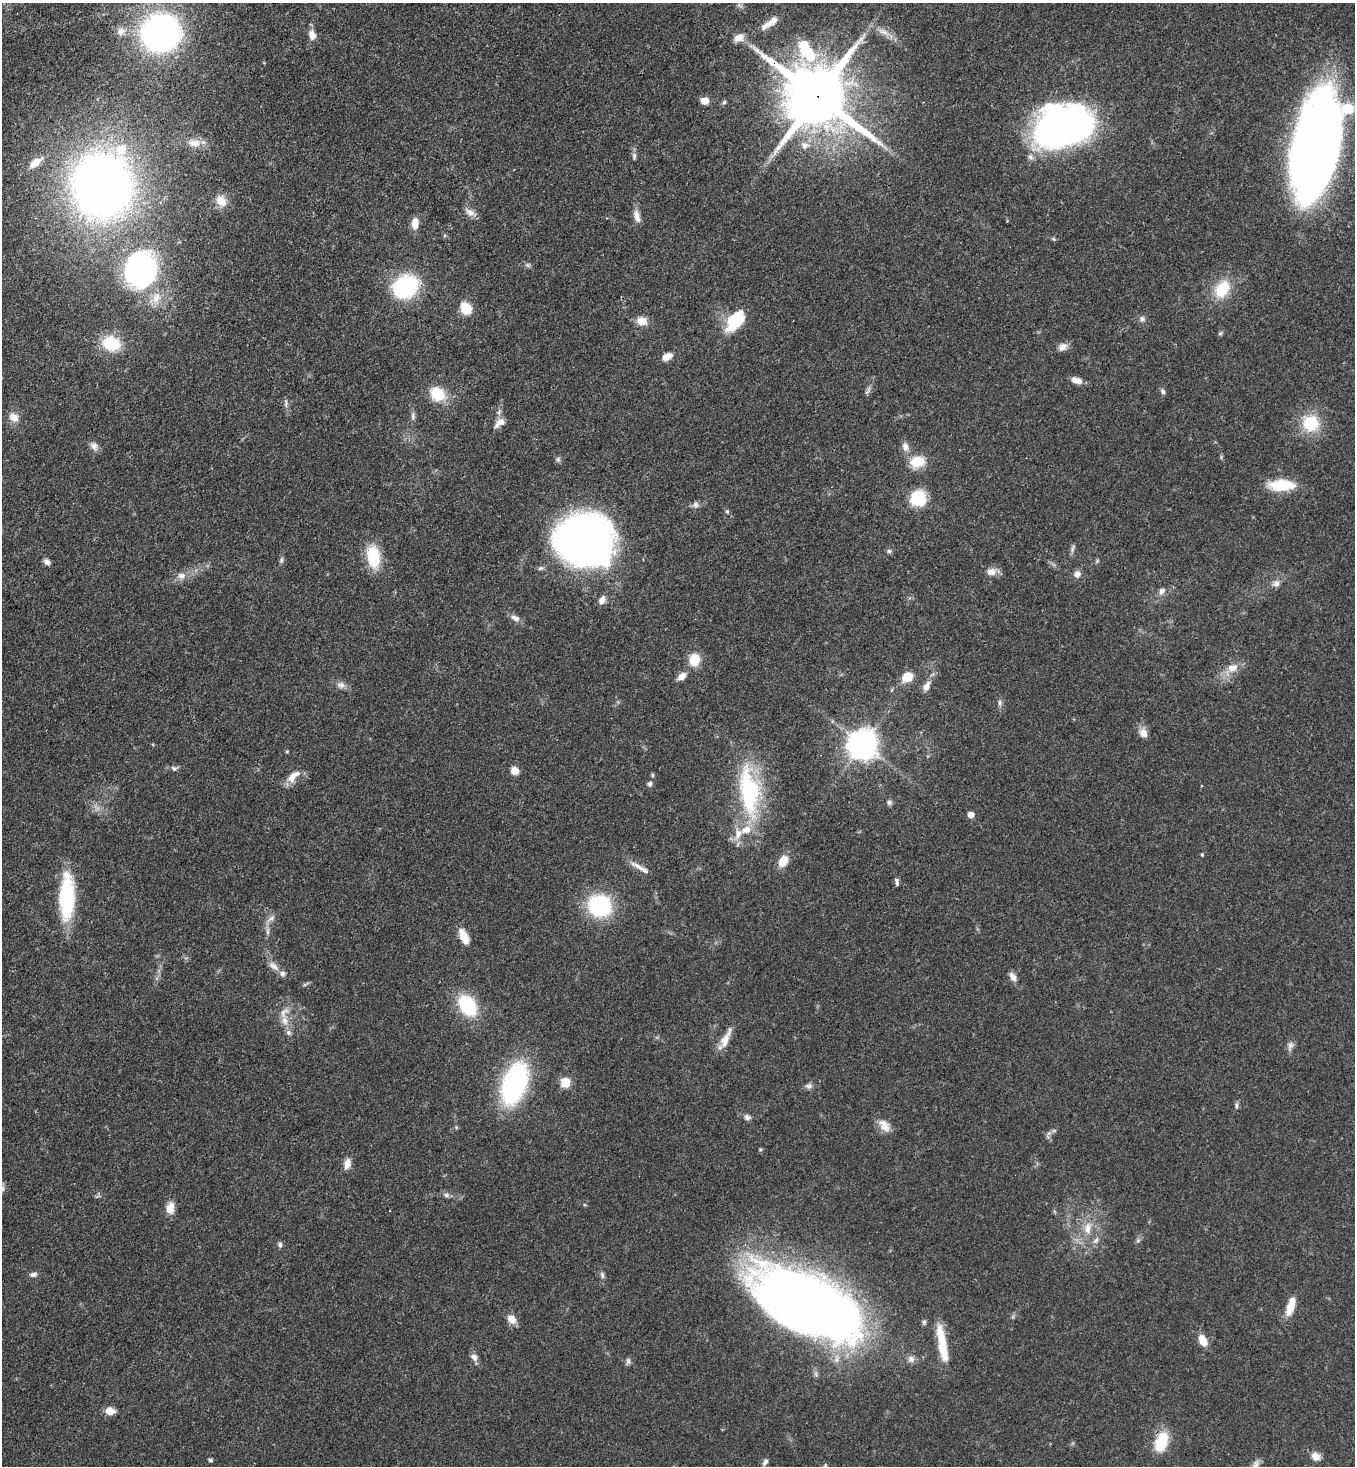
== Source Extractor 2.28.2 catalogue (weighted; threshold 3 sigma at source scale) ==
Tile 11 of 4 x 4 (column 3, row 3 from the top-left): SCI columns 3068-4420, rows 1524-2987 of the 5996 x 5974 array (HDU 1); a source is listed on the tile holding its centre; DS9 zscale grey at full resolution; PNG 1357 x 1468 px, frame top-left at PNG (2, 3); no overlay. Shown black and unused: <1% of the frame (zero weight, under 3 of 4 exposures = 7% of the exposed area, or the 3 px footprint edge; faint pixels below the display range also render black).
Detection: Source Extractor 2.28.2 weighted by HDU 2 'WHT'; one run over the whole footprint, this tile lists its part. Background 0.0681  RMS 0.0035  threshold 0.0158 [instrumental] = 3 sigma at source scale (4.5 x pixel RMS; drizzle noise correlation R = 1.50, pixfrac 1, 0.05/0.05 arcsec/px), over >= 5 px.
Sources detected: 142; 11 inside a brighter listed object's ellipse — not listed separately; the other 131 listed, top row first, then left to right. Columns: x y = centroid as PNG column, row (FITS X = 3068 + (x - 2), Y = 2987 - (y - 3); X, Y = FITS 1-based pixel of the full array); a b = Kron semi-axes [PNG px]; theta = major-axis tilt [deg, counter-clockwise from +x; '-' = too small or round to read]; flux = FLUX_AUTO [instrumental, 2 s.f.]
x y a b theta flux
770 23 15 9 41 2.4
121 31 12 11 - 2.9
883 32 16 7 -22 2.9
161 33 24 23 - 170
312 35 13 8 -77 3
739 38 13 9 23 3
817 96 22 17 -47 3700
704 101 7 6 - 3.9
724 102 5 5 - 0.66
1063 126 41 29 8 200
194 143 17 10 2 3.8
805 145 12 9 3 2.7
1316 148 87 35 78 410
634 156 9 5 89 1
35 163 20 8 37 4.3
102 185 51 46 -82 260
221 201 16 12 -51 4.4
470 212 14 8 -32 2.3
637 216 17 7 -76 2.7
415 223 12 7 87 3.8
1054 239 6 4 -70 0.44
528 265 7 6 - 0.78
141 269 36 31 59 75
405 287 21 16 38 44
1222 289 24 17 55 11
156 298 17 12 64 5.2
466 308 12 10 -61 7.8
1142 319 8 7 - 1.1
642 321 13 10 -11 3.7
735 321 26 15 53 15
1220 333 6 5 - 0.59
111 343 21 17 -14 12
1062 347 12 9 35 2.3
667 357 12 7 27 3.1
1076 380 12 6 -20 3.1
1163 391 7 5 -58 0.94
867 392 8 5 44 0.84
437 394 21 17 -42 8.8
286 404 11 4 84 1
413 416 12 4 -90 1.1
14 417 13 11 -39 3.4
499 423 16 8 40 2.6
1311 423 22 21 - 13
94 446 12 9 -41 1.9
905 447 13 8 -77 2.3
558 460 8 6 -76 0.86
917 462 15 11 13 9.4
1282 485 33 13 2 12
918 498 14 12 -70 19
695 504 9 7 -46 1.2
727 511 6 5 - 0.53
586 540 52 46 -11 190
1072 548 12 5 70 1
889 551 6 6 - 0.74
373 557 20 11 -81 17
281 560 7 5 62 0.71
47 562 8 6 -44 1.6
991 572 14 10 15 2.7
1077 574 8 8 - 2
181 576 11 9 -11 2.2
1276 583 11 9 17 1.8
1162 591 9 7 64 1.6
602 600 10 7 66 2.2
515 618 12 7 -23 1.9
694 660 13 11 76 7.8
1233 668 15 11 15 4
682 676 10 7 38 2.7
907 677 8 7 - 8.5
341 685 11 9 -10 1.9
927 686 14 8 63 2.5
1000 703 10 4 -86 0.98
1143 733 12 10 -60 2.8
863 745 9 9 - 550
287 751 5 3 - 0.31
174 768 8 6 -27 0.98
514 771 8 7 - 3.2
652 775 6 4 -89 0.47
293 776 21 10 45 4
650 784 6 5 - 1.1
749 791 64 24 -82 40
889 802 6 6 - 1.1
971 815 5 5 - 4
1202 855 4 3 - 0.44
783 861 12 9 61 5.3
638 866 24 6 -30 2.7
897 882 10 5 -82 0.9
67 898 45 15 88 30
600 906 24 21 -30 32
271 918 12 5 30 1.5
268 932 9 4 90 1
464 937 19 9 -65 5.2
273 966 17 8 -39 2.6
1012 977 11 7 -58 2.1
305 984 7 4 20 0.61
467 1006 18 12 -55 27
284 1012 18 10 51 3.4
288 1032 8 7 - 1.1
725 1039 30 9 66 4.4
1290 1046 14 7 75 1.6
565 1082 6 5 - 19
515 1083 29 17 71 81
808 1086 11 6 -9 1.2
1237 1106 7 4 -86 0.8
747 1117 9 7 -22 1.3
884 1123 17 9 -23 2.9
1049 1133 7 5 43 0.93
347 1163 14 8 76 2.6
446 1195 8 6 -12 1.1
170 1208 15 10 80 3.6
1088 1228 18 10 83 4.8
1096 1240 9 7 45 1.5
1138 1240 6 5 - 0.73
280 1245 7 6 - 0.92
33 1274 10 6 12 1.3
602 1275 8 6 -76 1
808 1303 80 37 -28 520
1291 1306 22 8 71 6.1
511 1319 12 9 -45 3.3
924 1322 7 5 89 0.75
1203 1340 13 8 -64 4.4
942 1344 43 9 -80 12
474 1357 11 8 -55 1.8
911 1359 10 9 - 1.8
628 1361 9 6 80 0.97
110 1411 11 9 -13 3
1161 1442 20 11 71 13
1315 1456 10 8 -37 3.1
210 1460 4 4 - 0.84
765 1462 10 6 55 1.2
1256 1465 15 7 80 1.7
825 1466 11 5 62 0.9
Overlapping masked pixels (flux is a lower limit): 3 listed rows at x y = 817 96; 808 1303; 1161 1442
Isophote crosses this tile's border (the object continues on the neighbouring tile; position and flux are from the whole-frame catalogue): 2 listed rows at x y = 1256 1465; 825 1466